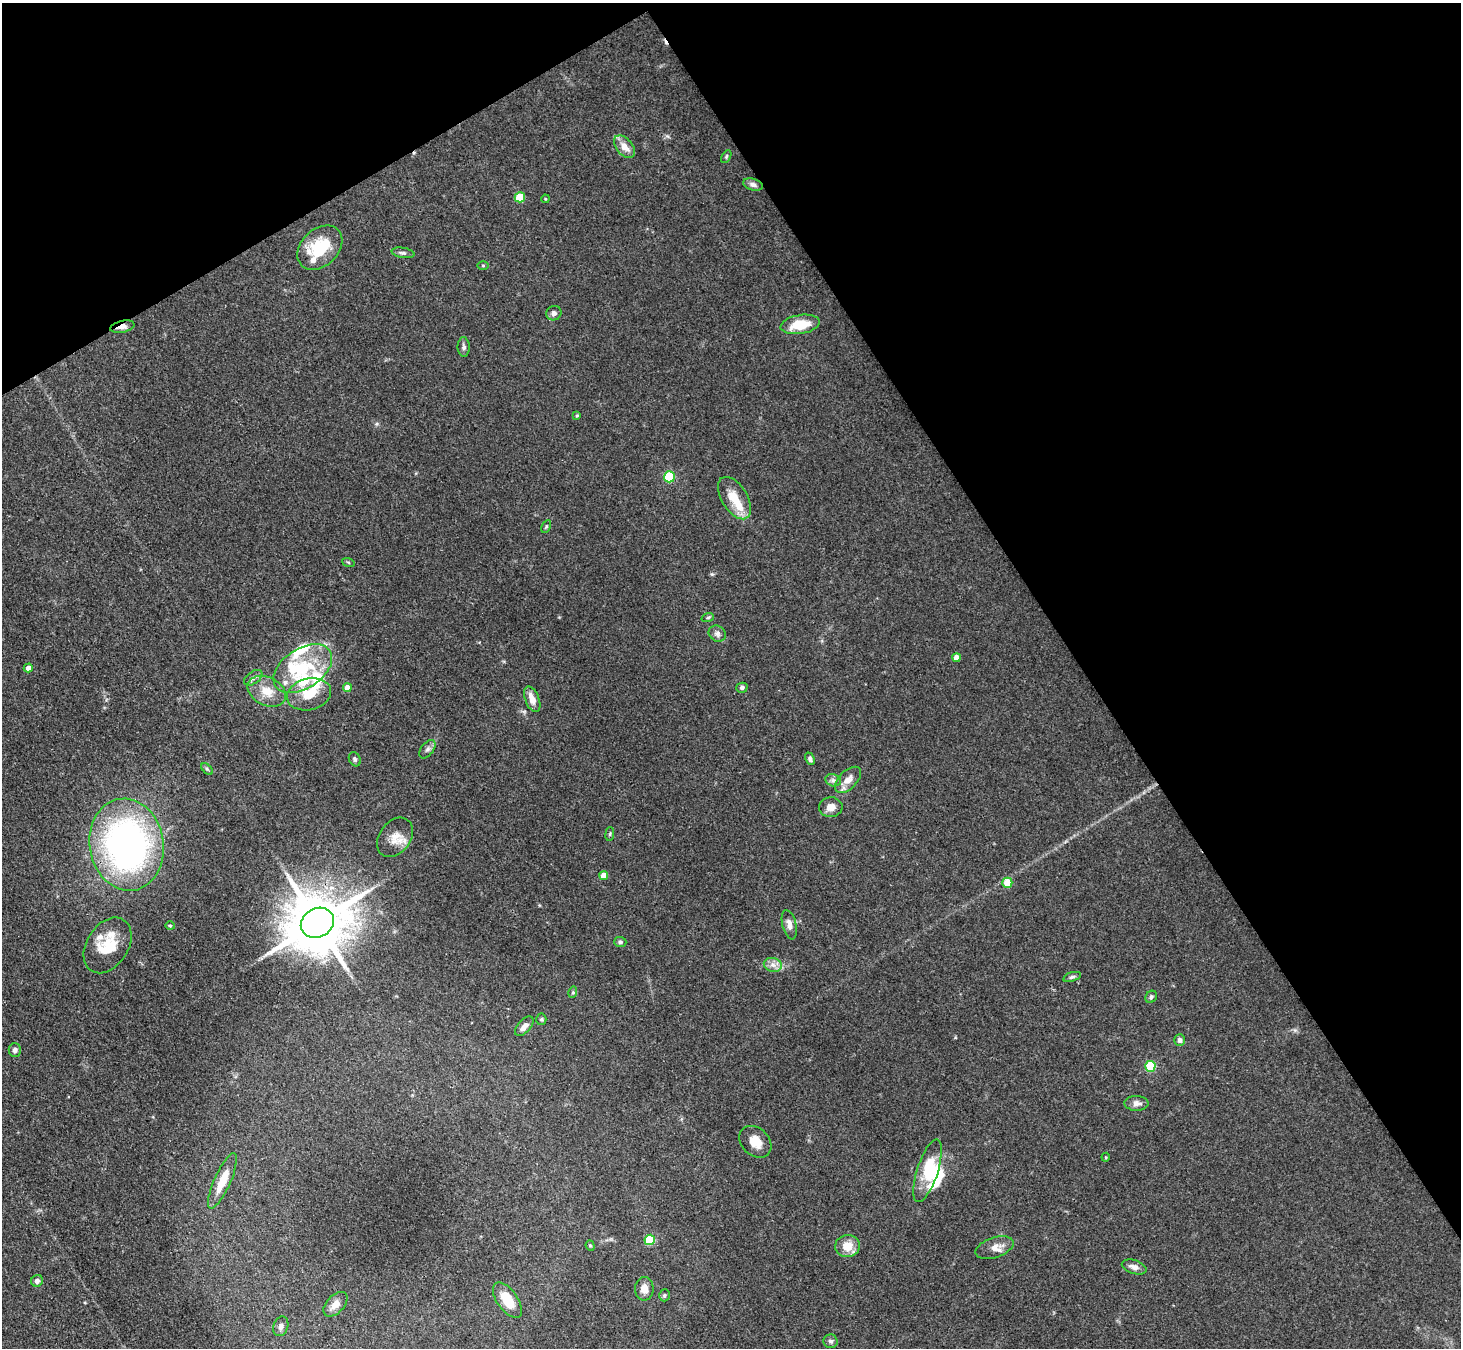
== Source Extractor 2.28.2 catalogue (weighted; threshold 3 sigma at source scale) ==
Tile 3 of 4 x 4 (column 3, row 1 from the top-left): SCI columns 2921-4379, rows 4330-5675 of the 5841 x 5833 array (HDU 1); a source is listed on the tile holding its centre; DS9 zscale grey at full resolution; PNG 1463 x 1350 px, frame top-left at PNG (2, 3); each listed source drawn as its Kron ellipse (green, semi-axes under 4 px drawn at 4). Shown black and unused: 32% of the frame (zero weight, under 3 of 4 exposures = <1% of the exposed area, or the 3 px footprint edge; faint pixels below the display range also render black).
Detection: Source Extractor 2.28.2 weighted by HDU 2 'WHT'; one run over the whole footprint, this tile lists its part. Background 0.0864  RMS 0.0056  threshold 0.0254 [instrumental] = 3 sigma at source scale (4.5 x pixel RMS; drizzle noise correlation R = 1.50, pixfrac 1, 0.05/0.05 arcsec/px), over >= 5 px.
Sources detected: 83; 3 inside a brighter object's white glare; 1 cosmic-ray / hot-pixel residue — neither listed nor drawn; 8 inside a brighter listed object's ellipse — not listed separately; the other 71 listed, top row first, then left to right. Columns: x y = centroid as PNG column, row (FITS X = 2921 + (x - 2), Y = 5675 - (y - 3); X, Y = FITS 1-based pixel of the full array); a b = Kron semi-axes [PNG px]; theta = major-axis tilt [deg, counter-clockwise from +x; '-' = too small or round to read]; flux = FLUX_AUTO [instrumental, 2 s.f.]
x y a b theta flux
624 147 13 8 -50 5.3
726 157 7 4 60 0.78
753 185 10 6 -15 2
520 197 5 5 - 23
545 199 4 3 - 0.47
320 248 25 18 44 23
403 253 11 5 -9 1.6
483 265 5 3 - 0.61
554 313 8 7 - 1.8
800 324 20 9 9 15
122 327 12 6 12 3.4
464 347 10 6 -89 1.7
577 415 4 3 - 0.63
669 477 5 5 - 42
735 498 24 12 -58 12
546 527 7 4 63 0.76
348 562 6 4 -19 0.72
708 617 6 4 20 0.76
717 634 9 7 -33 2.1
956 658 4 4 - 5.1
28 668 4 4 - 3.1
303 669 32 20 33 31
253 678 10 6 37 2.2
347 688 4 4 - 5.6
742 688 5 5 - 1.5
267 691 20 14 -26 10
309 694 22 15 14 12
532 699 13 7 -68 5.3
427 749 10 6 53 1.9
355 759 7 5 -63 1.2
810 759 6 4 -67 1.7
207 769 7 4 -45 0.91
833 780 8 6 -12 1.8
848 780 16 9 45 5.5
831 807 12 10 1 5
610 834 7 3 82 0.71
395 837 22 15 53 8.6
127 845 46 37 -80 210
604 875 4 4 - 5.3
1007 883 5 5 - 14
317 923 17 14 29 4300
789 925 15 7 -76 3.4
170 926 4 4 - 0.73
620 942 6 5 - 1.1
108 945 30 21 57 21
773 965 9 6 -13 3
1072 977 9 4 18 1.2
573 992 6 3 73 0.71
1151 997 6 5 - 1.1
541 1019 6 5 - 0.93
524 1026 12 6 47 3.9
1180 1040 5 5 - 2.4
15 1050 6 6 - 2
1150 1066 5 5 - 31
1137 1103 12 7 -2 3.1
755 1142 18 13 -45 8
1106 1157 4 4 - 0.61
927 1171 33 10 72 19
222 1181 30 8 66 11
650 1240 5 5 - 26
590 1246 5 4 - 0.81
847 1246 12 11 - 9.1
994 1248 20 10 19 5.5
1134 1267 13 6 -18 3.2
37 1281 6 5 - 2.4
644 1289 12 9 89 4.5
664 1295 6 5 - 1.1
507 1300 20 10 -55 13
335 1304 15 8 48 4.5
281 1326 10 7 72 2.3
830 1341 7 7 - 1.5
Overlapping masked pixels (flux is a lower limit): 2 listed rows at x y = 122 327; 317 923